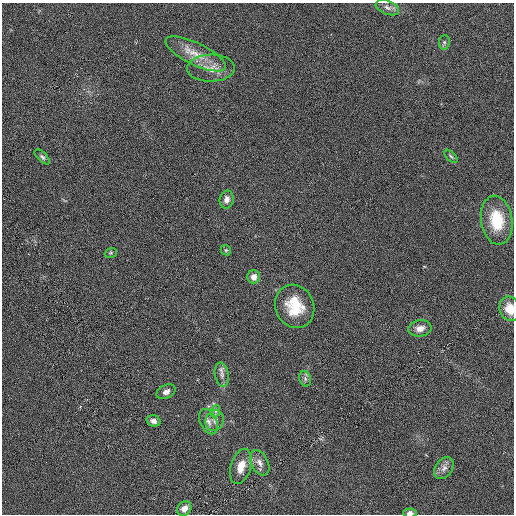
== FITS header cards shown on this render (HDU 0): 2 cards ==
NAXIS1  =                  512
NAXIS2  =                  512

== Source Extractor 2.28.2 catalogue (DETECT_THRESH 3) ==
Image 512 x 512 px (HDU 0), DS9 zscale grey, 1 PNG px = 1 image px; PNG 516 x 516 px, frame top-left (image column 1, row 512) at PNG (2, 3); each listed source drawn as its Kron ellipse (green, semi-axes under 4 px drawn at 4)
Background -0.00209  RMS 0.006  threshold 0.0181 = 3 sigma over >= 5 px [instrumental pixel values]
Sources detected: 26; all 26 listed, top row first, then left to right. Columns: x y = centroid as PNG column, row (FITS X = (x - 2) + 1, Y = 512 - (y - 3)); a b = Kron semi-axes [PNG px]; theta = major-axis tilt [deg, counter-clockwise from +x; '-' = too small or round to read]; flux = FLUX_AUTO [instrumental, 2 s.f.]
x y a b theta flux
387 7 12 7 -22 1.9
444 42 7 5 84 0.92
196 54 33 11 -26 8.6
211 68 24 13 1 6.3
451 156 8 4 -45 0.68
42 157 9 4 -45 1
227 200 9 7 79 2.4
497 220 24 15 -82 15
226 250 5 4 - 0.54
111 253 6 4 20 0.59
253 277 6 6 - 2.7
295 306 22 19 -66 14
510 309 12 10 -76 6.2
420 328 11 8 8 3.3
222 375 12 7 -79 2.1
305 379 8 5 -71 1.2
166 392 10 6 27 1.7
216 411 6 4 71 0.79
215 420 10 9 - 2.3
154 421 7 5 -18 1.7
208 422 13 8 -65 2.4
260 463 13 8 -63 2.6
241 466 18 10 73 5.7
444 468 12 8 54 2.4
184 508 8 6 49 2.8
410 513 7 4 1 1.5
At the frame edge (FLAGS 8, measured only in part): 2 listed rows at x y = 510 309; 410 513